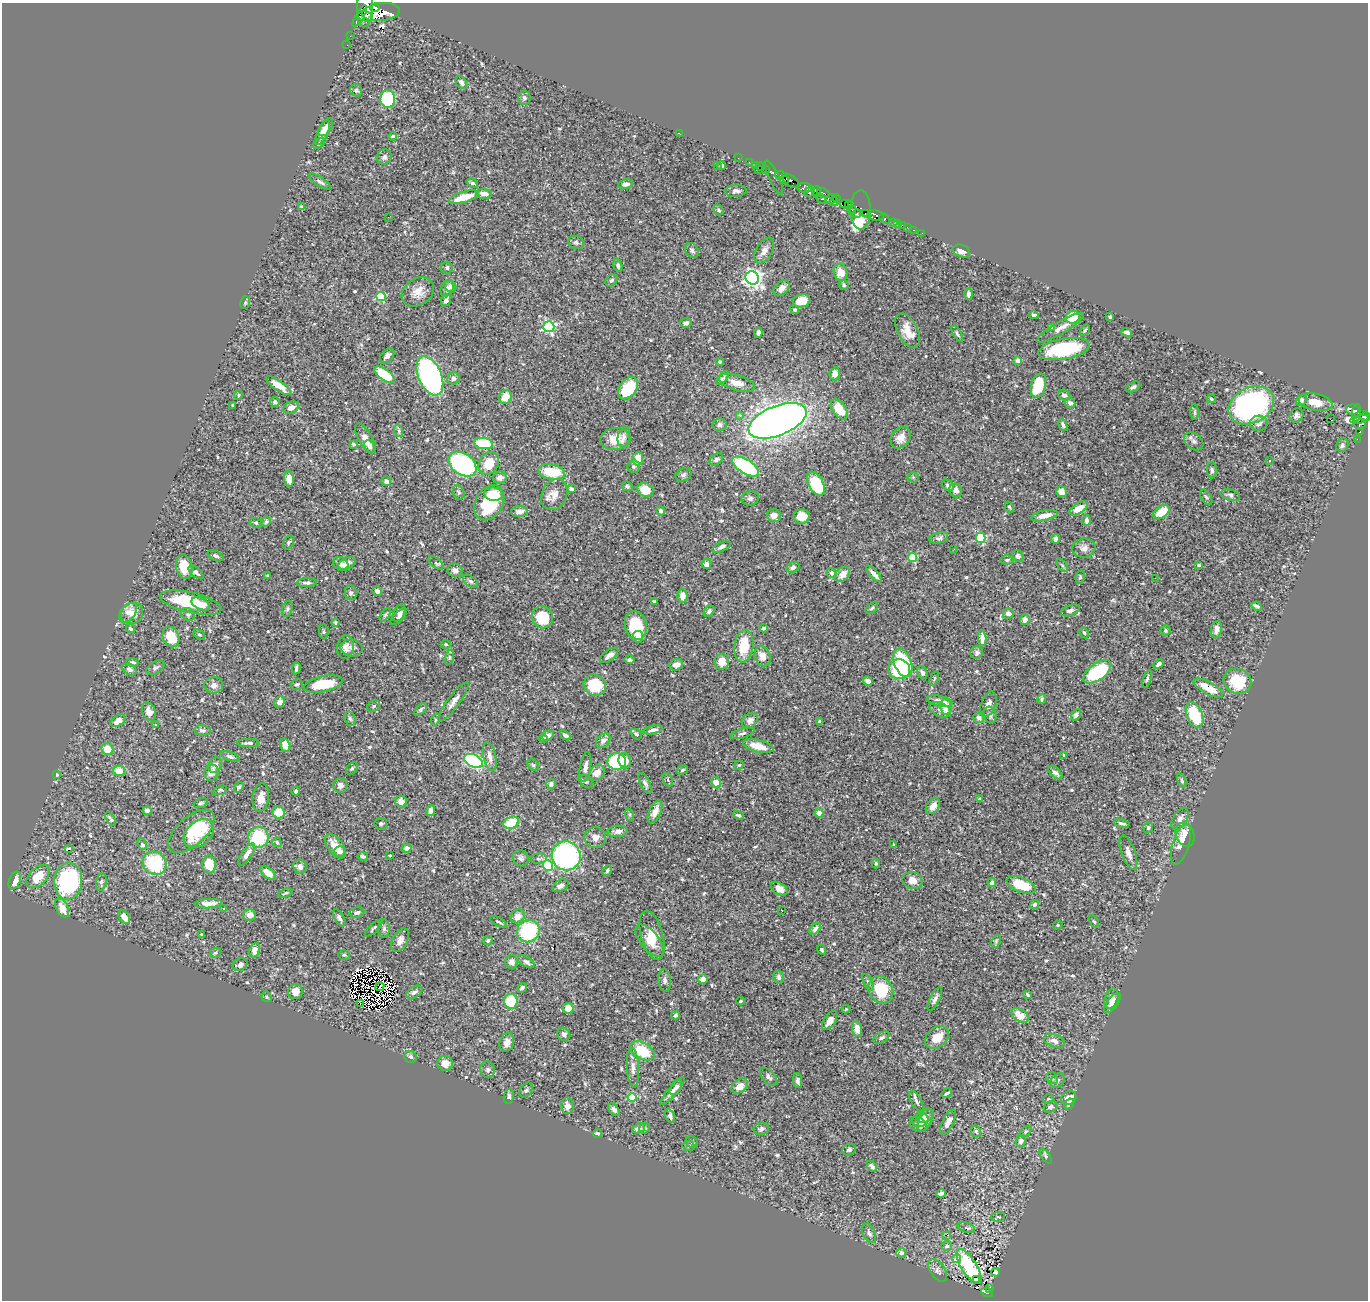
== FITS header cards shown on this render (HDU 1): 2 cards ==
NAXIS1  =                 1366
NAXIS2  =                 1298

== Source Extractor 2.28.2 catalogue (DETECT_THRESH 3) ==
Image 1366 x 1298 px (HDU 1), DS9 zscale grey, 1 PNG px = 1 image px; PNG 1370 x 1302 px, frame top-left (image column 1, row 1298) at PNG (2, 3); each listed source drawn as its Kron ellipse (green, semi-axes under 4 px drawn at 4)
Background 0.402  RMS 0.011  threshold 0.0322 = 3 sigma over >= 5 px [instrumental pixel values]
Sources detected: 643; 10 with non-positive FLUX_AUTO (blend fragments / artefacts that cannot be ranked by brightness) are neither listed nor drawn; of the other 633, the 500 brightest by FLUX_AUTO listed and drawn (133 fainter detections omitted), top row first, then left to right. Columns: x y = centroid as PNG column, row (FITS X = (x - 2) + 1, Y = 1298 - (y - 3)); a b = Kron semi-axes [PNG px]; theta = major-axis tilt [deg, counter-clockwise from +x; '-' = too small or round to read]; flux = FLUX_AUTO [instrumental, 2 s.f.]
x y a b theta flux
365 7 20 8 87 4000
375 8 4 3 - 1600
381 12 19 9 6 9400
360 16 12 4 60 1900
365 16 7 5 -11 2100
350 36 2 2 - 4.2
347 45 2 2 - 7.4
461 82 7 5 -52 3.3
356 90 6 5 - 1.4
524 98 7 6 - 2.2
388 99 9 7 87 41
326 127 10 5 57 5.2
323 133 13 5 66 6.9
679 133 2 2 - 19
393 136 4 4 - 1.4
319 144 7 4 38 1.3
384 157 8 7 - 2.9
738 158 2 2 - 8.4
749 162 2 2 - 7.6
717 165 3 2 - 1.1
755 165 2 2 - 10
722 166 4 3 - 1.6
761 167 4 2 - 18
765 169 3 2 - 29
759 170 3 2 - 30
780 175 5 4 - 620
774 178 18 5 -66 65
784 179 4 3 - 560
791 181 9 5 -37 480
320 182 12 4 -34 2.1
473 183 6 4 -26 1.2
625 184 7 4 11 3.3
804 188 8 4 -4 680
736 191 11 6 5 2.7
810 191 6 3 46 530
816 191 5 3 - 580
823 193 7 3 -28 220
484 194 8 5 -5 5
464 197 15 5 17 16
836 198 4 3 - 190
821 199 6 4 -40 300
831 199 6 4 25 270
834 202 4 3 - 370
845 204 4 3 - 120
849 205 4 3 - 470
301 206 4 3 - 1.2
718 210 6 4 -49 1.5
852 210 5 3 - 200
861 210 19 10 89 150
865 213 3 3 - 27
857 214 4 3 - 36
876 215 8 5 -13 970
388 217 2 2 - 13
884 218 6 3 -45 150
893 222 3 2 - 23
897 223 3 2 - 18
902 225 2 2 - 5.3
907 227 2 2 - 4.2
914 230 3 2 - 11
922 233 2 2 - 3.1
576 242 8 6 -22 1.9
692 250 8 6 -58 2.1
764 251 14 8 60 5
961 251 9 6 -20 4.6
618 265 6 4 -74 1.8
447 268 6 6 - 1.6
841 272 8 6 -73 11
752 278 7 6 - 350
611 280 7 5 43 1.6
844 285 5 4 - 1.4
450 286 6 5 - 2
447 288 8 6 64 3.1
781 288 9 6 46 4.4
418 292 17 13 35 9
968 294 5 3 - 3.1
381 296 4 4 - 51
446 300 6 5 - 2.5
802 301 9 6 12 12
245 303 7 5 78 1.1
795 310 4 4 - 1.1
1034 315 4 3 - 2
1073 317 7 6 - 19
1110 317 3 3 - 0.96
686 323 6 4 17 1.9
549 327 5 5 - 130
1052 327 4 3 - 1.6
1060 328 27 6 30 5.9
1085 330 6 4 59 1
908 331 19 10 -62 11
1127 332 5 3 - 3.2
758 333 5 4 - 2.1
957 334 9 4 -60 1.5
1064 349 26 10 11 44
387 356 9 6 48 2.5
1018 360 4 4 - 4.7
720 362 3 3 - 1.1
835 374 7 5 77 4.7
384 375 12 5 -35 28
430 376 21 11 -67 190
453 378 6 5 - 2.7
722 378 8 3 52 1.5
737 383 18 7 -16 7.9
278 385 15 5 -35 9.2
1038 386 12 7 75 30
1133 387 7 4 28 1.6
628 388 12 8 52 24
239 395 5 4 - 0.99
1064 395 6 5 - 2.9
505 397 7 6 - 9.1
1211 399 4 4 - 1.3
1301 400 6 5 - 2.3
275 402 5 5 - 2.3
1315 402 17 8 -11 10
1070 403 5 5 - 2.8
1251 405 24 18 26 160
233 406 3 3 - 0.98
291 408 8 6 23 5.5
839 409 11 6 -54 18
1352 409 6 5 - 210
1195 412 8 4 -86 1.3
1357 413 9 4 86 350
740 415 3 3 - 2.4
1296 415 7 6 - 2.3
1365 416 5 4 - 800
1330 419 2 2 - 38
1359 419 9 3 10 250
777 421 31 15 22 590
1259 423 9 7 2 3.9
1359 423 7 5 -37 470
719 425 7 6 - 2.3
1063 425 6 4 -69 2
399 431 6 4 -72 1.1
1360 432 3 3 - 19
624 437 10 6 79 2.8
901 438 11 9 53 5.8
365 439 17 6 -60 6.1
615 439 15 11 5 13
1357 439 2 2 - 4.7
1194 441 10 8 -40 2.8
483 443 9 5 -8 46
353 444 3 3 - 1.1
1342 445 7 5 56 2.3
369 446 6 4 -60 1.9
638 459 6 5 - 10
716 459 7 5 36 2.5
1270 461 3 2 - 0.97
489 463 12 9 61 14
462 464 15 10 -36 94
746 466 15 7 -31 100
634 467 6 6 - 1.6
1212 470 8 5 -89 1.8
551 472 13 7 -11 26
683 475 8 6 22 1.6
913 477 5 5 - 1
500 478 7 6 - 3.9
289 479 8 5 -86 5
386 481 5 4 - 2.5
816 484 13 7 -64 49
948 485 6 5 - 1.8
627 486 6 4 -26 1.5
571 489 4 3 - 4.7
645 490 8 6 -22 14
956 490 7 6 - 4.2
459 492 7 5 -66 1.4
1061 492 6 5 - 5.5
494 494 9 6 -9 14
554 495 16 12 64 7.8
1230 495 10 5 -15 2
1206 497 8 5 -58 1.3
750 498 9 7 14 2.4
489 503 19 13 58 40
1009 507 6 3 -57 1.2
1078 508 10 5 30 8
519 511 8 5 6 3.5
660 511 5 4 - 2.1
1161 512 9 5 37 11
774 515 7 6 - 4.3
802 516 8 7 - 13
1045 516 13 5 12 6.9
1086 520 6 4 -89 2.2
266 521 5 4 - 1.2
256 523 6 5 - 1.2
939 538 9 5 17 2.1
981 538 5 5 - 52
1055 539 5 3 - 2.2
288 543 7 5 67 1.2
722 547 10 4 27 2.6
1084 548 12 9 9 4.6
954 549 3 2 - 1.8
216 556 9 4 -24 1.8
1018 556 6 5 - 3.1
912 558 4 4 - 32
1007 560 6 4 2 1.5
347 563 9 6 27 3.4
436 563 9 4 -40 1.4
341 564 8 6 -36 3.8
706 564 5 5 - 3.4
1062 565 7 4 -54 1.1
1199 565 4 3 - 1.2
184 567 12 8 -80 12
793 567 7 5 24 2.1
455 570 7 6 - 3.2
196 572 9 5 -40 2.1
831 573 5 4 - 3.1
843 574 8 6 44 6.1
874 574 10 3 -47 3.4
268 576 3 3 - 0.99
1080 577 6 4 76 1
1155 578 3 2 - 1.2
470 581 8 5 -34 1.8
307 583 10 4 3 2.1
377 591 5 4 - 2.1
351 593 7 6 - 1.8
682 596 6 5 - 6.5
654 601 4 3 - 1.4
191 603 32 10 -13 34
201 604 10 5 -26 6
1257 606 5 3 - 1.7
872 608 7 5 43 1.4
287 609 8 5 73 1.5
1070 610 9 5 21 2.5
709 611 6 4 49 2.1
128 613 11 7 50 5.7
132 613 11 10 - 8.2
399 613 9 5 65 2.4
188 614 7 6 - 1.7
1008 614 5 5 - 3.8
385 615 8 4 54 1.2
399 617 11 5 45 2
542 617 11 10 - 27
1025 620 5 4 - 4.5
335 623 4 3 - 0.98
636 626 15 11 -75 29
764 628 4 3 - 2.1
130 629 5 4 - 1.5
1216 629 8 5 80 4.4
1166 630 5 5 - 1.3
324 632 7 5 -84 1.2
1084 633 6 4 -61 1
199 635 6 4 -32 1.2
171 637 11 8 -66 21
638 637 6 5 - 4.4
982 638 8 4 -85 4.8
446 644 5 4 - 1.2
744 646 16 9 83 21
345 647 12 8 81 4.3
352 648 11 8 -7 3.3
977 653 6 6 - 2.4
609 655 10 5 37 4.1
763 656 10 7 -67 7.1
449 657 7 4 72 1.4
630 660 5 3 - 1.4
132 662 7 3 -4 1.4
722 662 8 7 - 11
903 663 15 8 -68 32
1159 664 5 4 - 2.2
676 665 7 5 18 4.9
155 668 10 6 28 1.9
296 668 6 3 84 1.6
130 669 7 5 -33 2.7
899 669 11 10 - 73
922 672 6 5 - 2.1
1097 672 16 8 36 61
934 679 8 3 69 0.96
1147 679 9 4 72 1.3
868 681 5 4 - 3.2
1237 681 14 12 -20 27
297 684 6 5 - 1.6
323 684 20 8 11 23
214 685 9 8 - 3.7
595 685 11 10 - 33
1208 688 16 6 -28 13
1042 699 5 3 - 1.2
940 701 13 5 -11 5.6
280 702 6 5 - 5.2
454 702 23 6 54 4.9
989 704 13 7 70 4.3
374 706 7 5 35 1.4
946 707 8 5 -80 12
421 710 8 4 44 1.3
940 710 11 6 -24 2.9
149 712 10 6 -67 5
990 715 8 6 -71 2.2
1076 715 6 4 56 2.7
1195 715 14 7 -67 33
979 718 6 5 - 3.5
350 719 7 5 -72 1.7
436 719 6 4 70 1.1
750 720 9 7 37 3.2
118 721 8 5 33 6.8
820 721 3 3 - 1.2
155 725 3 2 - 0.97
203 730 8 5 -10 1.8
653 730 9 4 12 2.7
742 733 12 5 17 2.1
636 734 6 5 - 1.9
565 735 6 4 -38 2.2
548 736 6 4 39 5.4
543 738 4 4 - 1.3
603 741 8 6 44 3.6
248 743 11 4 0 2.1
285 745 7 5 -73 7.2
758 746 16 6 -14 11
107 749 6 5 - 15
1064 755 3 3 - 1
490 756 14 6 -77 4.9
230 757 10 4 -21 1.8
473 761 10 6 -26 110
625 761 8 6 -73 7.4
617 762 9 8 - 48
215 765 8 6 71 3.9
533 765 6 5 - 1.2
739 765 4 4 - 1
585 767 15 5 81 4.7
352 768 7 5 50 1.3
682 770 6 4 19 1.3
119 771 6 5 - 9
211 773 8 7 - 4.6
597 773 8 7 - 6.7
1055 773 8 4 -42 2.8
57 774 3 3 - 1
668 780 7 5 -65 2.2
1182 780 7 4 -72 1.3
586 782 8 5 -38 1.6
716 782 5 5 - 7.3
645 783 11 5 -64 2.2
551 784 5 4 - 2.1
340 785 7 7 - 3.2
239 787 5 4 - 1.4
220 790 8 4 18 1.4
296 791 4 3 - 1.8
261 797 14 8 82 7.5
980 799 3 3 - 1.5
401 801 6 5 - 5.3
201 803 7 4 20 1.3
933 806 9 6 53 6.1
147 811 4 4 - 2.6
431 811 5 4 - 4.2
278 812 6 6 - 14
655 812 12 5 65 8.3
819 813 4 4 - 5.3
630 815 6 4 -72 1.1
738 815 5 3 - 1.4
110 819 7 3 -55 1.5
1180 819 12 6 59 3.9
511 823 8 5 22 21
1122 823 7 3 -13 1.9
381 824 6 6 - 1.6
1148 828 5 5 - 1.2
191 831 28 14 42 29
618 831 10 5 5 3.7
199 833 17 12 41 15
1185 834 12 9 -70 7.1
258 837 10 10 - 36
595 837 10 10 - 5.2
277 842 5 4 - 1.2
142 844 6 4 -63 3.3
1181 844 21 8 73 9
893 845 3 3 - 0.98
335 846 14 7 -55 9.2
407 848 5 4 - 3.9
69 849 4 3 - 20
340 852 5 5 - 3
1128 853 18 6 -70 5.6
247 854 13 5 56 5.2
363 856 5 4 - 1.7
390 856 4 3 - 1.4
566 856 15 14 - 170
521 858 9 7 -50 2.3
539 859 8 5 8 1.5
155 863 12 11 - 43
876 863 5 4 - 1
209 864 9 7 -89 13
548 865 5 5 - 84
300 867 7 6 - 4.3
607 871 6 4 62 1.3
268 873 9 5 -39 6.9
38 877 14 8 46 14
912 880 10 8 -15 7
15 881 9 5 67 7.4
68 881 18 14 85 94
101 882 9 5 80 1.9
992 883 4 4 - 2.8
1021 885 15 7 -21 17
560 886 8 5 31 3.3
779 889 9 5 -33 6.2
286 893 7 3 18 0.98
208 903 14 4 2 5.4
1034 904 5 4 - 1.5
62 908 10 6 -64 8.3
224 908 3 2 - 1.1
782 910 3 2 - 1.3
357 912 7 5 10 1.9
250 915 6 5 - 4.8
518 916 7 6 - 6.4
124 917 7 5 -56 6.6
339 918 9 5 -60 2.2
499 922 9 3 -29 1.2
1094 922 6 4 -61 1
1058 925 4 4 - 0.96
374 928 11 3 43 1.3
384 928 9 6 89 2
815 929 7 4 55 2.7
528 931 12 11 - 56
202 935 3 3 - 1.1
652 935 25 11 -75 13
400 940 12 7 63 4.2
488 941 5 4 - 1.4
650 941 19 9 -51 8.1
996 941 7 4 66 1.1
255 950 7 5 68 5.8
821 950 5 4 - 1.4
215 953 6 4 26 1.2
344 955 6 4 0 1
512 962 7 6 - 3.7
526 962 9 5 -30 2.5
240 965 8 6 28 2.5
779 977 6 5 - 2
703 979 5 4 - 5.6
665 980 11 6 -86 2.9
868 982 9 4 -63 1.5
380 987 5 2 - 1.1
522 988 5 4 - 2.1
881 990 14 12 -61 28
295 992 8 7 - 5.9
414 992 9 5 30 2.4
1028 995 4 3 - 1.1
266 997 6 4 -54 1.1
935 999 13 5 63 3
1112 999 10 7 72 4.7
511 1001 7 7 - 26
741 1001 4 3 - 1
1112 1003 12 5 53 3.9
360 1004 3 2 - 1.2
568 1008 5 5 - 9
846 1009 4 4 - 1
675 1015 4 3 - 1.5
1020 1015 10 6 -33 10
830 1021 11 6 56 4.9
857 1029 7 5 -82 6.6
564 1034 7 6 - 2.1
937 1037 13 9 40 10
881 1038 9 5 28 2.1
1054 1041 11 6 -20 3.5
507 1042 9 7 74 4.5
642 1051 13 8 -28 23
410 1057 6 6 - 1.9
445 1063 7 7 - 6.2
633 1068 20 6 -87 4.4
488 1070 8 7 - 2.4
769 1077 10 6 -48 2.2
1052 1078 6 5 - 1.3
1058 1080 8 6 48 2.2
798 1081 7 4 -84 2
740 1086 9 6 38 7.5
676 1087 9 5 56 2.6
526 1090 8 5 53 1.6
673 1091 17 4 50 3.7
947 1093 6 3 36 1.4
509 1096 7 5 79 1.6
632 1098 4 4 - 35
1069 1098 8 6 27 7.2
1048 1099 5 4 - 1.2
916 1101 11 5 -61 2.1
1069 1104 6 3 56 1.7
567 1106 8 6 -80 4.2
1051 1107 7 5 25 2.3
614 1109 7 4 -50 2.6
925 1115 9 6 24 2.1
670 1116 7 5 -70 2.4
920 1120 8 6 19 2.7
925 1120 12 6 66 4.3
948 1122 14 5 65 4.8
918 1124 9 7 -31 2.9
638 1128 7 4 20 3.6
645 1128 5 5 - 1.8
761 1129 8 6 9 2.7
976 1131 6 5 - 1.5
1026 1132 7 4 44 1
597 1133 5 3 - 1.3
1021 1141 6 5 - 3.3
692 1142 7 5 -40 1.2
688 1146 6 5 - 1.2
849 1150 7 5 23 2.1
1046 1156 8 4 -55 1.2
872 1166 6 4 -51 2
941 1193 5 3 - 2.2
998 1217 7 5 3 1.9
966 1228 9 5 -20 2.1
869 1233 10 6 -67 2.5
947 1235 2 2 - 2.2
947 1246 5 5 - 1.3
901 1253 5 4 - 4.1
957 1259 4 4 - 7.1
969 1267 20 7 -58 39
938 1271 13 7 -55 3.2
996 1272 4 4 - 1.9
977 1280 3 3 - 3.3
990 1288 3 2 - 3.7
987 1292 6 4 -26 47
At the frame edge (FLAGS 8, measured only in part): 2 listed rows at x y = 365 7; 1365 416
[133 fainter detections neither listed nor drawn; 10 non-positive-flux detections neither listed nor drawn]